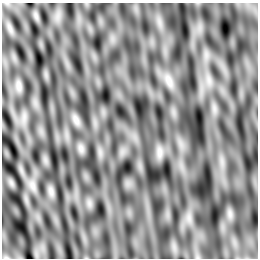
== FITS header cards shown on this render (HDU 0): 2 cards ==
NAXIS1  =                  256         /
NAXIS2  =                  256         /

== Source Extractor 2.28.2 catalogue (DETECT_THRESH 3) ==
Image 256 x 256 px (HDU 0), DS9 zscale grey, 1 PNG px = 1 image px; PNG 260 x 260 px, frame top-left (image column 1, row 256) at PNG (2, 3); no overlay
Background 1.20e-05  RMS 4.4e-04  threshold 0.00132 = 3 sigma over >= 5 px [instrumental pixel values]
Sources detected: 3; all 3 listed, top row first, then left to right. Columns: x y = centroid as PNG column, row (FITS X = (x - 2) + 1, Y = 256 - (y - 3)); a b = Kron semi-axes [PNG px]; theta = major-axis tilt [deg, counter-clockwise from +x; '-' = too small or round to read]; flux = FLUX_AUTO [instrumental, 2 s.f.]
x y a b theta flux
169 81 16 7 -66 0.23
19 86 12 5 -85 0.12
76 120 13 5 -64 0.14